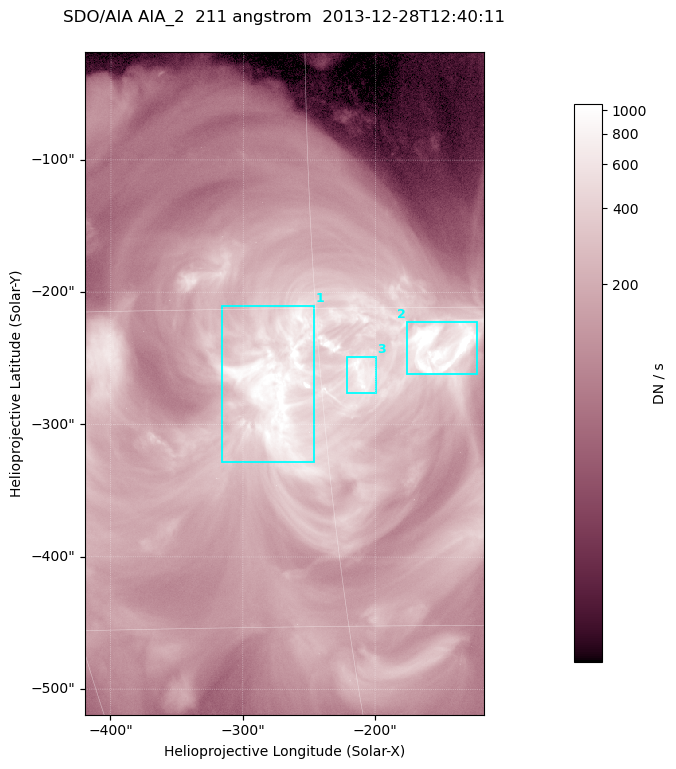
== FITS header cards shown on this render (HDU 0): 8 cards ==
TELESCOP= 'SDO/AIA '
INSTRUME= 'AIA_2   '
WAVELNTH=                  211
WAVEUNIT= 'angstrom'
DATE-OBS= '2013-12-28T12:40:11.62'
CTYPE1  = 'HPLN-TAN'
CTYPE2  = 'HPLT-TAN'
BUNIT   = 'DN / s  '

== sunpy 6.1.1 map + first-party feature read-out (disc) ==
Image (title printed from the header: SDO/AIA AIA_2  211 angstrom  2013-12-28T12:40:11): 501 x 833 px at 0.601 arcsec/px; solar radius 976 arcsec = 1624 px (partial field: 5.0% of the solar disc is inside the frame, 100% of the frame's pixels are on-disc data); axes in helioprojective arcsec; data unit DN / s (BUNIT, on the colour bar)
Orientation: roll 0.0564 deg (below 1 deg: not rotated)
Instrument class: DISC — disc imager (sunpy class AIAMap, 211 A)
Bright regions (active regions / flare kernels): reference = the on-disc median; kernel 5 px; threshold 5 sigma = 515 DN / s over a disc level ~144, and >= 1.15x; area >= 417 px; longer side >= 6 px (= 3.6 arcsec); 3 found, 3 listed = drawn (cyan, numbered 1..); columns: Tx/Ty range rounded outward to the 2 arcsec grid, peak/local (2 s.f.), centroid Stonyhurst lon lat
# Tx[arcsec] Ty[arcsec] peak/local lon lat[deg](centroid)
1 -316..-246 -330..-210 20 -17 -19
2 -178..-122 -262..-222 11 -9 -17
3 -222..-200 -276..-248 7 -13 -18